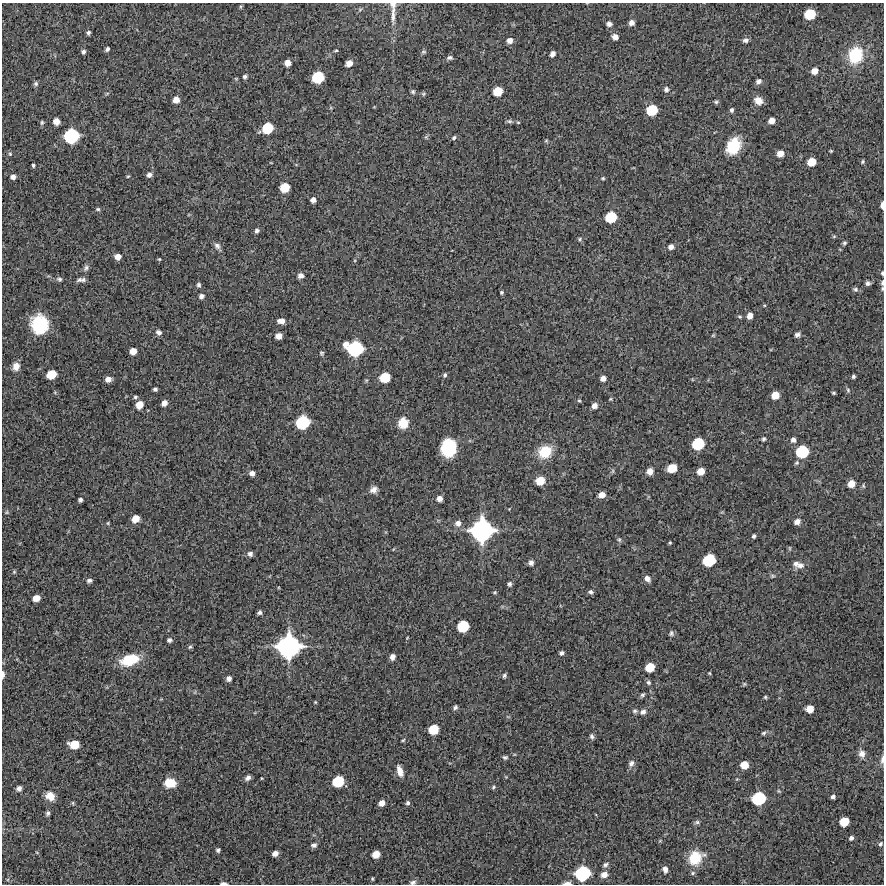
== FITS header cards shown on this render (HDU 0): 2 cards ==
NAXIS1  =                  882 /Length X axis
NAXIS2  =                  882 /Length Y axis

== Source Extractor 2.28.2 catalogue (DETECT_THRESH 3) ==
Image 882 x 882 px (HDU 0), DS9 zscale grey, 1 PNG px = 1 image px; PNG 886 x 886 px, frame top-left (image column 1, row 882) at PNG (2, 3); no overlay
Background 10500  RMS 290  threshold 857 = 3 sigma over >= 5 px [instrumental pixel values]
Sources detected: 213; all 213 listed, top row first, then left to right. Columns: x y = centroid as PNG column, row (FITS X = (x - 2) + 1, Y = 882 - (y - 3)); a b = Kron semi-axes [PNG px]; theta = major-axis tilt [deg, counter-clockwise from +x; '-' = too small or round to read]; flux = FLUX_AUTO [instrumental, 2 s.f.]
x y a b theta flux
393 4 8 8 - 6.9e+04
810 14 8 7 - 6.1e+05
393 15 27 5 88 1.4e+05
631 23 5 5 - 9.5e+04
609 24 7 6 - 6.3e+04
88 33 4 4 - 4.2e+04
615 37 6 5 - 1.1e+05
510 40 6 6 - 1.1e+05
745 40 7 6 - 5.7e+04
107 49 4 4 - 4.4e+04
336 50 4 3 - 2.1e+04
83 52 5 4 - 4.5e+04
423 52 7 5 0 3.0e+04
552 54 5 4 - 9.0e+04
855 55 17 14 74 9.2e+05
450 58 8 5 16 4.5e+04
287 63 5 5 - 1.3e+05
349 63 6 5 - 1.5e+05
814 71 7 6 - 1.5e+05
245 77 5 4 - 4.3e+04
318 77 9 8 - 7.7e+05
758 81 6 5 - 6.3e+04
36 84 7 6 - 4.2e+04
666 89 7 6 - 5.2e+04
498 91 7 6 - 3.9e+05
413 92 5 5 - 3.3e+04
423 94 6 5 - 2.7e+04
176 100 6 5 - 1.6e+05
758 101 10 8 -30 1.6e+05
716 102 6 5 - 3.2e+04
652 110 8 7 - 6.0e+05
732 110 5 5 - 4.2e+04
56 121 6 5 - 1.7e+05
509 121 8 5 -2 4.0e+04
771 121 5 5 - 1.4e+05
42 122 6 5 - 3.1e+04
518 122 5 3 - 1.8e+04
267 128 9 8 - 6.4e+05
71 136 11 10 - 1.3e+06
454 138 6 4 34 3.8e+04
546 141 5 4 - 2.2e+04
733 146 16 12 63 6.4e+05
831 151 4 3 - 1.8e+04
780 153 6 5 - 1.7e+05
10 154 6 5 - 3.0e+04
811 162 7 6 - 2.9e+05
863 162 5 4 - 2.6e+04
33 165 4 3 - 3.1e+04
149 175 5 5 - 7.7e+04
128 176 5 3 - 1.9e+04
13 177 5 5 - 8.5e+04
603 178 5 4 - 2.4e+04
285 187 7 7 - 4.1e+05
313 200 5 5 - 9.3e+04
882 205 7 3 89 8.3e+04
98 209 6 4 -3 2.9e+04
611 217 8 8 - 6.6e+05
257 231 5 4 - 5.1e+04
834 236 5 3 - 1.9e+04
580 239 6 4 26 3.0e+04
844 243 4 3 - 3.0e+04
217 246 9 7 -50 6.5e+04
671 247 6 6 - 8.8e+04
117 257 5 5 - 1.4e+05
159 259 4 4 - 1.8e+04
86 268 9 6 61 5.6e+04
882 273 5 3 - 2.9e+04
301 276 6 5 - 9.4e+04
59 279 8 6 -16 4.3e+04
79 280 8 5 36 4.4e+04
83 280 8 6 28 4.9e+04
868 283 5 5 - 5.5e+04
882 283 8 4 83 5.8e+04
198 285 5 5 - 3.8e+04
855 289 7 6 - 4.0e+04
501 292 4 4 - 2.8e+04
201 296 5 5 - 6.9e+04
750 316 6 5 - 1.3e+05
281 321 8 5 -6 1.1e+05
39 324 17 15 -81 9.1e+05
158 332 7 6 - 6.4e+04
713 335 5 5 - 2.0e+04
797 335 6 4 30 6.1e+04
279 336 5 5 - 1.4e+05
346 344 7 5 54 1.1e+05
355 349 12 11 - 1.5e+06
133 351 6 5 - 1.8e+05
322 353 6 6 - 3.1e+04
16 366 8 7 - 1.3e+05
51 374 7 6 - 4.1e+05
445 375 6 5 - 3.7e+04
853 376 4 3 - 3.4e+04
385 377 8 7 - 5.3e+05
603 378 5 5 - 1.0e+05
108 379 6 5 - 1.2e+05
155 389 4 4 - 4.0e+04
848 390 6 5 - 3.2e+04
833 393 4 3 - 2.6e+04
775 395 6 6 - 2.4e+05
135 397 5 4 - 3.1e+04
610 399 5 4 - 2.0e+04
579 401 5 4 - 2.5e+04
164 403 6 5 - 1.2e+05
139 405 7 6 - 2.2e+05
594 406 7 7 - 9.0e+04
303 422 10 9 - 1.1e+06
403 423 10 9 - 3.5e+05
763 439 5 4 - 3.2e+04
793 440 6 6 - 7.5e+04
698 444 9 8 - 8.0e+05
449 448 15 12 85 9.2e+05
545 452 14 12 30 5.7e+05
802 452 10 9 - 8.8e+05
672 468 7 6 - 3.5e+05
613 471 7 4 89 2.8e+04
650 471 7 6 - 1.3e+05
701 471 6 6 - 2.3e+05
252 473 5 5 - 9.1e+04
540 481 7 7 - 3.4e+05
851 484 7 6 - 2.0e+05
863 486 6 5 - 3.0e+04
374 490 9 7 30 9.9e+04
602 495 6 5 - 1.6e+05
439 498 5 5 - 1.2e+05
80 500 4 4 - 4.9e+04
7 512 5 5 - 2.9e+04
135 519 6 6 - 2.2e+05
797 522 8 7 - 9.0e+04
108 523 5 4 - 2.0e+04
458 523 8 7 - 1.1e+05
482 530 18 17 - 3.0e+06
754 536 4 4 - 4.1e+04
619 540 6 5 - 3.6e+04
670 543 4 3 - 2.1e+04
790 548 6 4 -90 2.1e+04
250 554 5 5 - 6.6e+04
709 560 9 8 - 8.5e+05
531 563 6 6 - 6.5e+04
796 564 8 7 - 8.2e+04
800 565 10 8 19 1.0e+05
14 572 5 5 - 2.4e+04
772 576 6 5 - 3.0e+04
647 579 8 6 -49 8.5e+04
89 580 7 5 14 5.4e+04
509 584 6 5 - 4.2e+04
495 592 6 4 -5 2.2e+04
591 592 6 5 - 4.7e+04
36 598 6 5 - 1.9e+05
260 612 5 4 - 4.5e+04
463 626 9 8 - 7.1e+05
671 633 7 6 - 4.3e+04
407 638 3 2 - 1.4e+04
169 640 5 4 - 4.7e+04
289 646 18 17 - 3.2e+06
190 647 5 4 - 2.9e+04
561 653 5 4 - 5.1e+04
392 657 6 5 - 9.3e+04
130 660 17 10 16 6.8e+05
650 667 7 6 - 3.7e+05
709 673 4 3 - 1.8e+04
3 674 9 4 90 7.1e+04
504 676 6 5 - 3.7e+04
229 679 5 4 - 7.3e+04
648 682 6 5 - 4.4e+04
744 684 6 4 46 2.4e+04
643 695 7 5 38 3.7e+04
765 697 4 4 - 2.6e+04
315 702 4 4 - 1.7e+04
455 707 5 5 - 4.3e+04
810 709 6 6 - 2.3e+05
635 711 6 5 - 4.2e+04
643 712 8 6 33 8.1e+04
433 729 8 7 - 5.1e+05
764 733 7 4 27 3.3e+04
592 736 7 5 -68 4.8e+04
403 740 5 4 - 2.2e+04
74 745 8 6 -5 3.9e+05
862 754 9 8 - 1.2e+05
505 757 6 5 - 3.6e+04
882 759 12 4 83 6.5e+04
631 763 8 7 - 8.3e+04
744 765 6 6 - 2.5e+05
400 771 13 6 -73 1.5e+05
248 778 7 5 39 6.4e+04
261 778 3 2 - 1.4e+04
338 781 9 8 - 6.9e+05
170 783 10 8 -4 3.6e+05
494 787 5 4 - 2.9e+04
19 788 5 4 - 7.8e+04
50 796 10 9 - 1.9e+05
833 797 4 4 - 5.0e+04
759 798 10 9 - 1.0e+06
382 803 6 5 - 1.3e+05
408 803 6 5 - 4.5e+04
48 813 5 4 - 4.0e+04
697 822 7 5 13 4.1e+04
844 822 7 7 - 3.9e+05
851 838 5 5 - 5.3e+04
880 844 7 5 57 3.8e+04
314 845 7 5 6 5.5e+04
218 850 4 4 - 3.7e+04
275 853 5 4 - 1.1e+05
376 854 6 6 - 2.3e+05
695 858 15 13 34 5.8e+05
605 865 7 5 40 4.9e+04
665 869 7 6 - 8.3e+04
582 873 11 10 - 1.3e+06
693 873 6 5 - 3.3e+04
604 875 7 6 - 1.4e+05
372 879 4 3 - 2.1e+04
413 882 8 5 17 4.9e+04
223 883 6 3 -2 5.6e+04
567 883 10 4 3 7.0e+04
At the frame edge (FLAGS 8, measured only in part): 9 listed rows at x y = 393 4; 882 205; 882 273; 882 283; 3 674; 882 759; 413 882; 223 883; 567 883